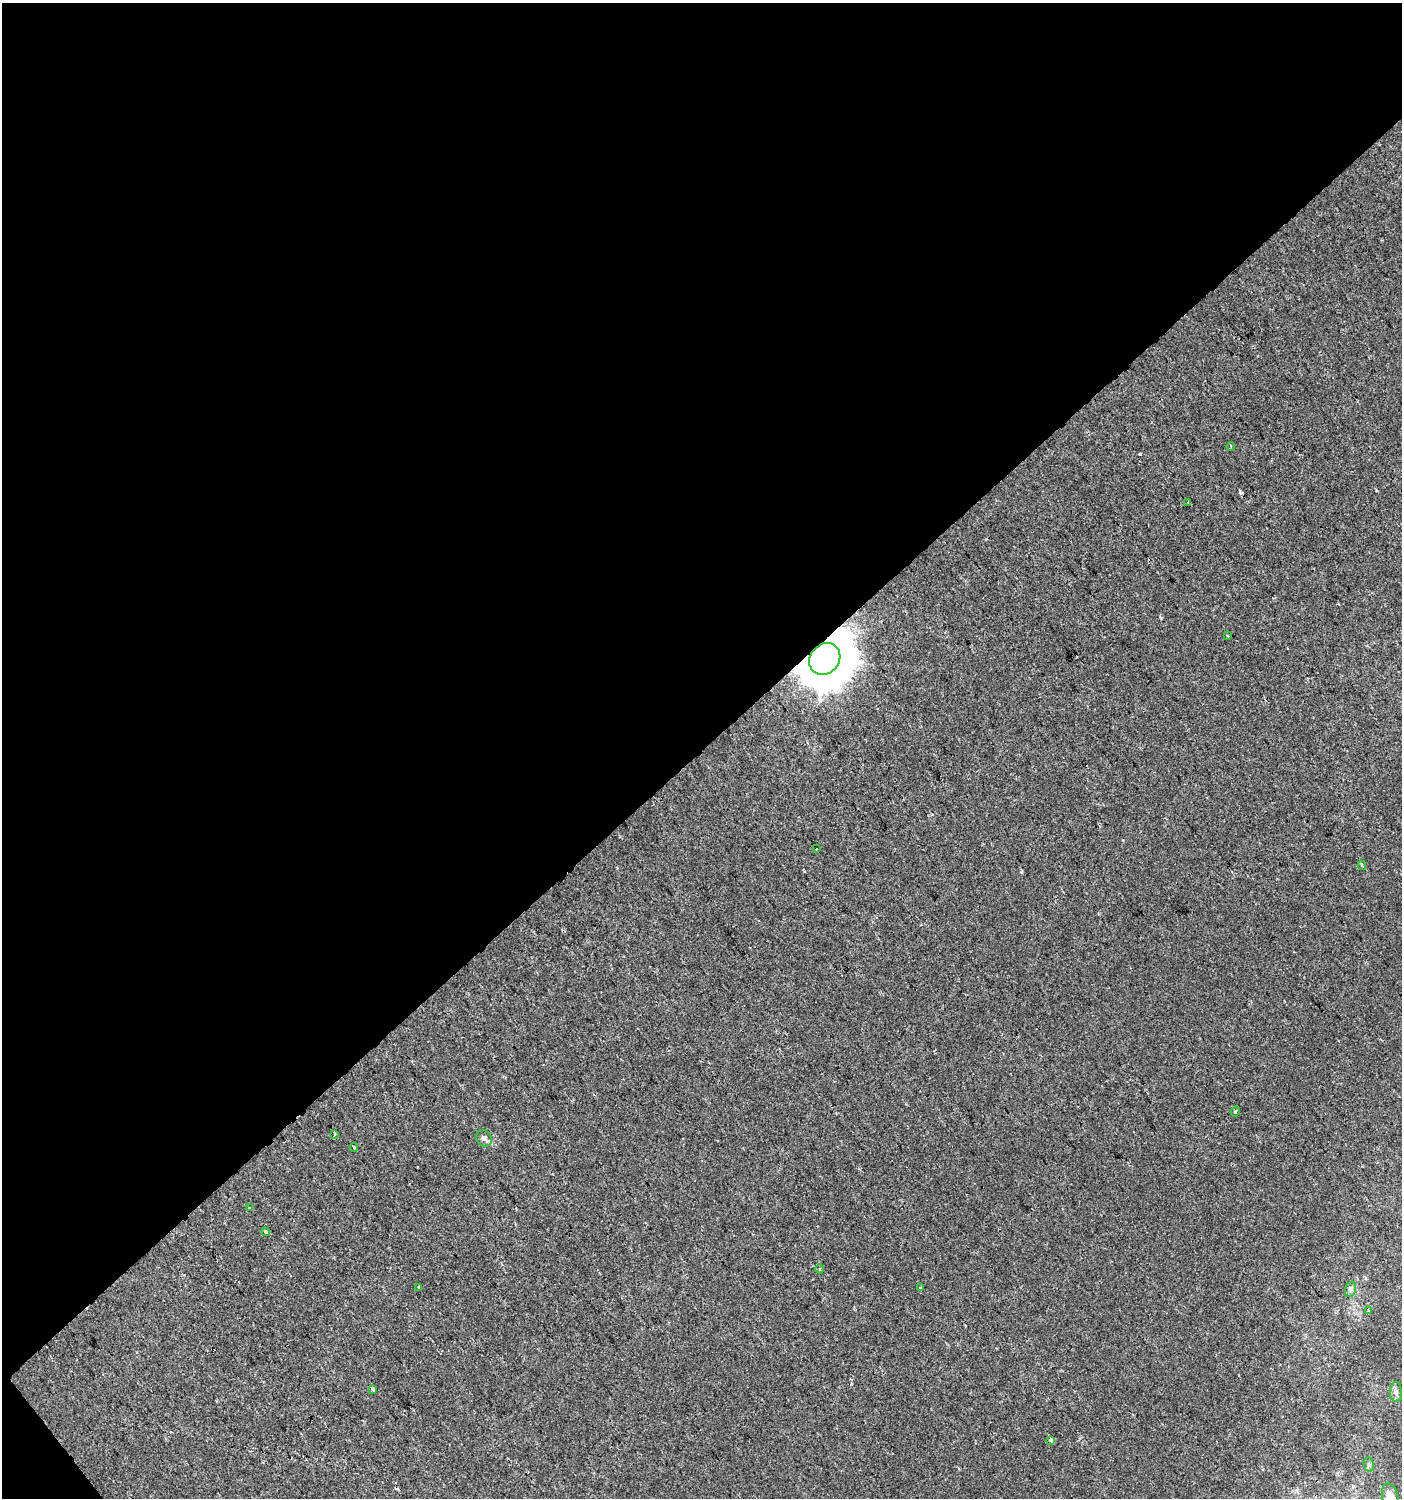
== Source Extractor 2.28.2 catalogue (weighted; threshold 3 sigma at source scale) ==
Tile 1 of 2 x 2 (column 1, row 1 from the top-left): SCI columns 97-1496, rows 1497-2992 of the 2973 x 2992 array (HDU 1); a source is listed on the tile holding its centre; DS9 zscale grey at full resolution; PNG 1404 x 1500 px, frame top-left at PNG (2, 3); each listed source drawn as its Kron ellipse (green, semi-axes under 4 px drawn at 4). Shown black and unused: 50% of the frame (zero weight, under 2 of 3 exposures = <1% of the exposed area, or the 3 px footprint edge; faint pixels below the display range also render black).
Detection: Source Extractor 2.28.2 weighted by HDU 2 'WHT'; one run over the whole footprint, this tile lists its part. Background -6.51e-05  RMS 0.0041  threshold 0.0183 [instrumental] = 3 sigma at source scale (4.5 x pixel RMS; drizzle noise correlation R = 1.50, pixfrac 1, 0.0396/0.0396 arcsec/px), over >= 5 px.
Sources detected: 24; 2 cosmic-ray / hot-pixel residue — neither listed nor drawn; the other 22 listed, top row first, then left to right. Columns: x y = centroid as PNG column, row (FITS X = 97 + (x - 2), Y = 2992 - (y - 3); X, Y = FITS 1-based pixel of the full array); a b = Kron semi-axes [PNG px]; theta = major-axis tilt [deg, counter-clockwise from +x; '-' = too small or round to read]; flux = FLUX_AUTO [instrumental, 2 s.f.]
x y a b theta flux
1231 446 4 3 - 0.38
1188 502 3 2 - 0.39
1227 635 3 2 - 0.33
825 659 17 14 49 2200
816 849 3 3 - 1.2
1362 865 5 3 - 0.84
1235 1111 5 3 - 0.59
335 1134 3 3 - 0.5
484 1138 8 7 - 1.5
354 1147 4 3 - 0.47
250 1208 4 2 - 0.57
265 1232 4 4 - 0.55
820 1269 4 3 - 0.4
419 1287 3 3 - 0.63
921 1288 3 3 - 1.4
1351 1289 8 5 74 1.1
1369 1311 3 3 - 0.64
372 1389 4 3 - 16
1396 1392 10 6 -88 1.4
1051 1440 4 3 - 1.7
1369 1465 7 5 -78 0.76
1390 1497 14 8 -77 7
Overlapping masked pixels (flux is a lower limit): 1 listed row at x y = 825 659
Isophote crosses this tile's border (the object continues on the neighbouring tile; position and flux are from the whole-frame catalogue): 1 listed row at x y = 1390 1497
Unlisted compact peaks at least as high as the median listed source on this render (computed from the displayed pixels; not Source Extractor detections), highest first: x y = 1140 454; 1161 618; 1021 872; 851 1384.